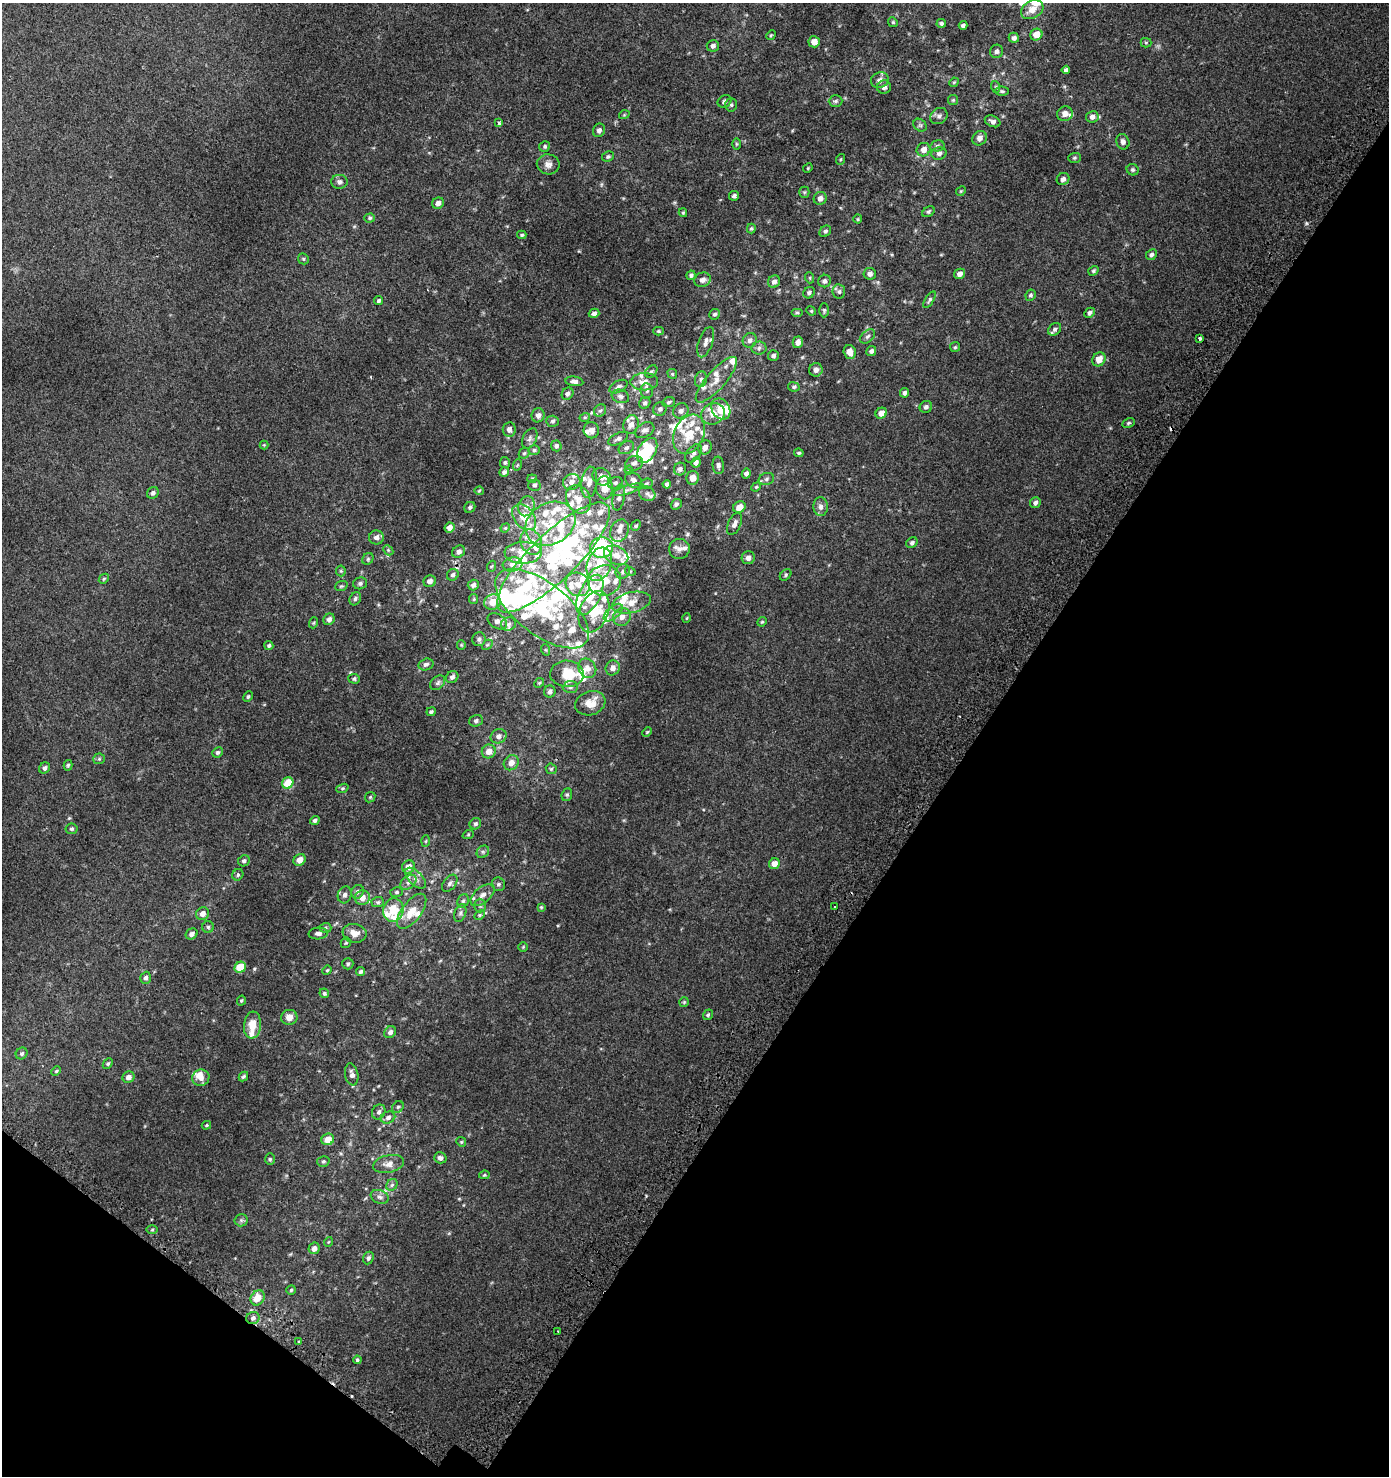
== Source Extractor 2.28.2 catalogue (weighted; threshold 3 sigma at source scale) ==
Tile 15 of 4 x 4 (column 3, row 4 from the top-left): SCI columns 3086-4472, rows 64-1537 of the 6086 x 6030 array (HDU 1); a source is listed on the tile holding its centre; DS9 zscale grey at full resolution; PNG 1391 x 1478 px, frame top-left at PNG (2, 3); each listed source drawn as its Kron ellipse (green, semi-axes under 4 px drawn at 4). Shown black and unused: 34% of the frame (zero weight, under 2 of 3 exposures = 3% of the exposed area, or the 3 px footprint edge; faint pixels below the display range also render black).
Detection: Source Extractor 2.28.2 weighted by HDU 2 'WHT'; one run over the whole footprint, this tile lists its part. Background 0.00795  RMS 0.0063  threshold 0.0283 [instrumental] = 3 sigma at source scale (4.5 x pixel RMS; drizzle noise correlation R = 1.50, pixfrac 1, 0.0396/0.0396 arcsec/px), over >= 5 px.
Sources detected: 420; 9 inside a brighter object's white glare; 3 cosmic-ray / hot-pixel residue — neither listed nor drawn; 81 inside a brighter listed object's ellipse — not listed separately; the other 327 listed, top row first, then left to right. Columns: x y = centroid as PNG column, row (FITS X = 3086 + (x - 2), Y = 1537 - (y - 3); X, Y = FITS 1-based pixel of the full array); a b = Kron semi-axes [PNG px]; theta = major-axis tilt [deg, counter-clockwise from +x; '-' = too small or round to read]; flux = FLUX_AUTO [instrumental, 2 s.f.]
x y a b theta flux
1032 10 12 8 30 5.1
893 22 5 4 - 0.69
941 23 5 4 - 1.1
963 25 4 4 - 1.4
771 35 5 4 - 0.62
1036 35 6 5 - 7
1014 38 5 5 - 1.7
814 42 6 5 - 5
1146 43 5 5 - 0.74
713 46 6 5 - 1.8
996 51 7 6 - 1.6
1066 70 4 4 - 1.4
880 80 9 7 24 3
954 82 5 4 - 0.62
884 87 7 7 - 2.3
996 87 6 3 -72 0.73
1002 91 6 4 -2 0.91
953 100 5 5 - 0.7
724 101 7 6 - 1.6
835 101 7 5 2 1.2
731 105 7 5 -88 1.1
1065 114 8 7 - 3.5
624 115 5 3 - 0.48
939 116 9 7 39 2.1
1092 117 6 5 - 2.2
993 121 8 5 -24 2
499 123 3 3 - 2.5
920 125 7 6 - 1.2
599 130 7 6 - 1.8
979 138 8 6 49 3.2
1123 142 8 6 -68 2.2
736 144 6 4 -90 0.65
545 146 6 5 - 0.99
937 146 7 5 14 1.3
924 150 7 6 - 3.7
939 153 7 6 - 1.8
608 156 6 5 - 1
1074 158 6 5 - 0.91
841 159 5 3 - 0.53
548 164 11 10 - 3.2
808 168 5 4 - 0.48
1133 170 6 5 - 1
1063 179 6 6 - 2
339 182 8 7 - 2
961 191 5 4 - 0.6
804 192 5 5 - 0.85
734 196 5 4 - 1.3
820 198 7 6 - 2.7
438 203 6 5 - 2.8
928 212 6 4 38 0.97
683 213 4 4 - 0.61
370 218 5 4 - 0.8
858 219 4 4 - 0.57
751 228 5 4 - 0.75
825 231 6 5 - 1.2
522 235 5 4 - 0.86
1151 255 6 5 - 1.3
303 259 6 5 - 0.77
1093 271 5 4 - 0.79
870 274 6 6 - 2
960 274 6 5 - 2.7
691 275 5 4 - 1.1
810 278 5 3 - 0.57
702 280 8 7 - 2.6
824 281 6 6 - 1.6
774 282 6 6 - 2.2
839 291 7 6 - 1.4
809 293 6 5 - 1.4
1031 295 6 5 - 1
930 300 9 4 59 1.1
378 301 4 3 - 0.86
824 310 7 4 90 0.91
811 311 5 4 - 0.61
594 313 5 4 - 1.9
797 313 6 4 0 0.82
1090 313 5 4 - 1.7
715 314 5 5 - 1
1055 329 7 5 47 1.4
658 331 5 4 - 0.65
867 336 9 6 39 1.6
1200 339 3 3 - 4.5
750 340 7 6 - 2.2
706 342 16 7 71 3.3
798 342 6 5 - 2.6
955 347 5 5 - 0.75
759 348 7 6 - 1.6
871 351 5 4 - 1.5
850 352 7 6 - 4.4
773 356 5 5 - 1.4
1099 359 7 6 - 6.2
816 370 7 6 - 2.4
651 371 7 5 47 0.96
672 374 5 4 - 0.8
701 379 8 6 74 1.5
716 380 29 9 49 7.8
574 381 9 5 -6 2
644 382 14 8 1 4.5
618 387 10 5 29 1.9
794 387 6 4 -10 0.96
647 391 7 6 - 1.3
905 393 5 4 - 1.4
567 394 6 5 - 1.8
620 396 9 6 -21 1.8
669 402 6 5 - 1.1
645 403 6 5 - 1.2
926 407 6 6 - 1.7
660 409 7 6 - 1.6
721 409 11 8 -57 9.5
600 411 7 5 48 1.2
681 411 8 7 - 2.4
881 413 6 5 - 4.3
713 414 12 10 24 6
538 415 7 6 - 2.6
585 417 5 3 - 0.56
553 421 6 5 - 1.1
1129 423 7 4 27 0.86
631 425 10 7 67 3.4
509 429 7 6 - 2.5
591 430 8 8 - 2.5
645 430 10 7 28 2.3
689 434 20 15 65 13
530 438 11 6 62 1.9
618 439 11 5 28 1.6
264 445 4 4 - 0.5
556 446 5 5 - 1.2
705 447 7 6 - 2.8
626 448 8 6 31 1.6
534 450 6 5 - 1.1
647 450 13 8 58 25
524 453 6 5 - 0.82
693 453 10 6 51 2
799 453 5 4 - 0.86
505 462 5 5 - 0.88
634 463 9 7 24 1.9
696 463 5 4 - 1.7
517 465 6 3 70 0.56
718 465 9 5 -85 1.5
680 469 6 6 - 1.8
629 470 4 4 - 0.59
504 472 5 4 - 1.4
746 474 5 4 - 1.7
602 477 10 8 -33 3.1
693 478 7 6 - 4.4
532 479 4 4 - 0.66
766 479 8 6 17 1.6
633 480 9 7 -39 2
572 482 9 7 23 3.5
589 482 15 8 83 3.6
615 483 8 5 20 1.3
646 484 6 5 - 1.1
667 484 4 4 - 1.5
534 485 6 6 - 1.3
756 487 5 4 - 0.64
604 488 11 8 -87 8.9
627 490 16 4 18 2.1
479 491 4 4 - 0.58
153 493 6 5 - 1.5
647 494 8 7 - 1.7
619 497 13 6 80 2.3
578 499 15 11 -62 6.8
1035 503 5 5 - 1.7
676 504 6 5 - 1.2
526 506 10 8 73 2.8
470 507 6 5 - 1.1
739 507 6 5 - 4.6
821 507 9 7 -86 2.7
524 517 14 10 -50 10
550 524 26 20 28 22
734 524 12 6 67 2.5
636 526 6 4 48 0.75
449 528 5 4 - 3.2
505 528 5 4 - 0.54
620 531 11 9 64 3.8
376 537 7 7 - 2.6
531 542 13 10 -69 5.7
912 543 6 5 - 1.3
602 548 11 10 - 57
679 549 10 10 - 3
388 550 6 4 -46 0.84
459 552 7 5 39 2.3
523 553 18 11 1 6.7
616 555 12 9 -25 5.5
553 557 75 23 44 70
748 558 6 6 - 2.7
368 559 6 5 - 0.96
599 564 17 12 69 13
513 565 10 7 8 2.4
492 566 5 3 - 0.52
341 571 5 5 - 0.73
630 571 5 3 - 0.53
623 572 7 6 - 1.8
453 575 6 5 - 1.6
786 575 6 4 43 0.87
104 579 5 4 - 0.8
604 580 16 15 - 13
430 581 6 6 - 3
360 583 7 6 - 1.4
578 584 13 11 -37 5.9
473 585 5 5 - 1.8
341 586 6 4 20 0.85
590 595 22 10 64 23
355 599 7 5 60 1.2
474 599 5 4 - 0.65
492 602 8 7 - 7.3
631 602 20 10 14 7.7
542 609 55 26 -38 63
594 612 21 14 69 22
613 613 11 6 42 2.9
622 617 9 8 - 3.6
687 618 5 3 - 0.5
329 619 6 5 - 2.3
497 621 10 7 -29 2.9
762 622 5 4 - 0.71
313 623 5 3 - 0.59
508 624 7 6 - 1.9
479 639 7 6 - 1.6
461 645 5 4 - 0.56
487 645 6 4 42 0.76
269 646 4 4 - 0.94
546 650 6 4 -70 0.55
426 664 7 5 16 1.6
587 668 10 8 -57 3.3
613 668 8 7 - 2.9
567 674 17 13 -2 13
452 677 6 5 - 1.7
354 679 6 5 - 1.1
438 683 8 6 46 1.5
539 683 5 4 - 0.67
570 687 8 6 4 1.6
550 692 6 6 - 1.7
248 697 5 4 - 0.8
590 703 15 12 20 7.6
431 712 5 4 - 1.1
476 721 7 5 18 1.4
647 732 5 3 - 0.57
499 736 8 7 - 2.4
489 751 7 6 - 4.4
217 752 5 5 - 1.1
99 759 6 5 - 0.85
511 763 8 7 - 4.2
68 765 5 4 - 0.86
45 768 6 5 - 1.7
551 769 6 5 - 0.89
288 783 6 5 - 12
342 788 6 4 20 0.78
567 795 6 5 - 0.98
370 797 6 4 45 0.76
315 820 5 4 - 1.4
475 824 6 5 - 1.2
72 829 6 5 - 0.98
468 835 6 3 19 0.6
426 841 6 4 87 0.66
483 852 7 5 45 1.2
300 860 6 5 - 4.4
244 861 6 5 - 1.4
774 864 5 5 - 4.3
408 867 7 6 - 3.6
238 875 6 5 - 1.4
415 878 13 6 -45 3.1
408 882 9 6 40 2.2
450 883 10 6 51 1.8
498 884 7 6 - 1.4
358 892 7 6 - 1.6
397 892 6 5 - 0.88
345 895 8 7 - 2
482 895 14 7 40 3.9
362 898 8 7 - 4.3
463 901 7 5 62 1.2
378 902 6 5 - 0.96
480 905 7 6 - 1.3
541 907 3 3 - 0.59
835 907 3 3 - 2.4
393 910 12 10 75 12
412 911 20 10 53 9
460 913 9 5 69 1.6
203 914 7 6 - 3.1
480 915 6 4 27 0.75
208 927 6 5 - 0.97
325 928 6 5 - 0.88
318 933 9 6 3 1.8
355 933 12 9 -9 5.2
192 934 6 5 - 2.2
346 943 6 4 43 0.72
523 947 4 4 - 0.59
348 964 6 5 - 1.1
240 967 6 5 - 14
327 970 5 4 - 0.62
361 972 5 4 - 1
146 978 6 5 - 1.5
324 993 5 4 - 0.92
241 1001 5 4 - 0.7
684 1002 5 5 - 0.68
708 1015 5 4 - 0.94
289 1017 8 7 - 4.1
252 1025 13 8 84 7.9
390 1032 6 5 - 1.9
22 1053 6 5 - 1.2
108 1064 6 4 50 0.84
56 1071 5 4 - 0.67
352 1074 11 6 -80 2.7
243 1076 5 4 - 1
128 1077 6 5 - 3.1
201 1078 9 8 - 3.8
398 1107 6 5 - 1
379 1112 8 6 60 1.7
388 1117 7 6 - 2
206 1125 5 3 - 0.64
328 1139 6 5 - 6.4
461 1142 5 4 - 0.67
440 1158 6 5 - 2
270 1159 6 5 - 0.88
323 1161 6 5 - 0.93
389 1164 16 8 11 3.8
484 1175 5 4 - 0.62
392 1185 6 5 - 1.2
380 1197 9 6 -20 1.8
241 1220 6 6 - 1.2
152 1230 5 4 - 0.75
328 1242 5 3 - 0.45
314 1248 6 5 - 2.7
368 1258 6 5 - 1.4
291 1290 5 4 - 0.79
258 1298 8 6 56 6.7
253 1318 6 6 - 2
558 1331 3 2 - 0.81
299 1342 4 3 - 0.62
357 1360 4 4 - 0.86
Overlapping masked pixels (flux is a lower limit): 1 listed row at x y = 253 1318